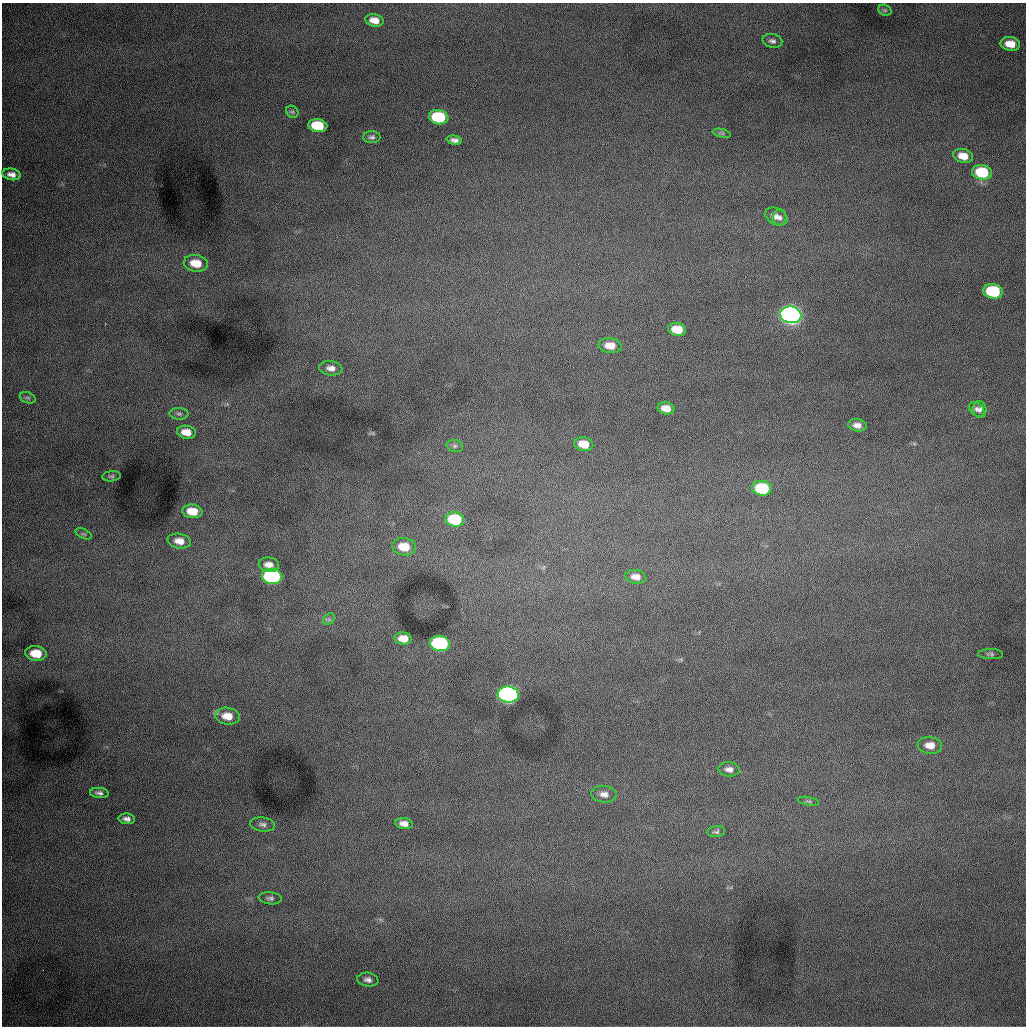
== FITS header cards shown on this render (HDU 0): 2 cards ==
NAXIS1  =                 1024 /fastest changing axis
NAXIS2  =                 1024 /next to fastest changing axis

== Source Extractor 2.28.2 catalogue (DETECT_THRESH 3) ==
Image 1024 x 1024 px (HDU 0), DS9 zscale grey, 1 PNG px = 1 image px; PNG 1028 x 1028 px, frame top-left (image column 1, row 1024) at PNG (2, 3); each listed source drawn as its Kron ellipse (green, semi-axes under 4 px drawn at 4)
Background 997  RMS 13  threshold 37.7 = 3 sigma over >= 5 px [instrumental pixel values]
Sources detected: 58; all 58 listed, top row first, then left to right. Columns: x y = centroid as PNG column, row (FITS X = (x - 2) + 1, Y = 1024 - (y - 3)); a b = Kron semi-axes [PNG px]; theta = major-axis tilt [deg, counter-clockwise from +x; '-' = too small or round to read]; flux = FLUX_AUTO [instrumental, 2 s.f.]
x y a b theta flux
885 10 7 5 -20 1600
374 20 9 6 -13 8600
772 41 10 6 -12 3100
1010 44 10 7 -10 12000
292 112 7 5 -45 1600
439 117 10 7 -9 59000
318 126 9 6 -9 34000
722 133 9 4 -13 1500
372 137 8 6 1 2400
454 140 8 4 -6 3600
963 156 10 7 -13 11000
982 172 10 7 -10 42000
12 174 9 5 -11 5100
776 216 12 8 -27 5200
780 217 8 7 - 3000
196 263 12 8 -9 18000
993 291 10 7 -9 59000
791 315 10 8 -9 740000
677 329 9 6 -10 18000
610 345 11 7 -7 11000
331 368 11 7 -7 5200
28 398 8 5 -18 1800
666 408 8 6 -12 8600
977 409 8 6 -44 2700
980 410 8 7 - 2800
179 414 9 6 -2 2500
857 425 9 6 -8 5100
186 432 9 6 -9 12000
584 444 10 7 -14 14000
455 446 8 6 -13 2100
112 476 9 5 7 1500
762 488 10 7 -10 51000
192 511 10 7 -6 15000
455 519 9 7 -9 51000
84 534 9 4 -25 1800
179 541 12 7 -10 8200
404 547 12 8 -8 20000
269 565 10 7 -9 6400
272 576 10 7 -8 190000
636 577 10 7 -9 6700
329 619 7 5 45 1600
403 638 9 6 -4 9800
440 644 10 7 -8 150000
36 653 10 7 -7 21000
991 654 12 5 -1 2100
508 695 10 8 -6 460000
227 716 12 8 -8 13000
930 745 12 8 -6 9000
729 769 10 7 -5 4300
99 793 9 5 -5 2900
604 794 13 8 -5 5800
809 801 11 3 -10 1500
127 819 8 5 -3 3600
404 823 9 5 -7 5500
263 824 12 7 -6 3700
716 832 9 5 5 1800
270 898 11 6 -7 2700
368 980 10 7 -9 3800